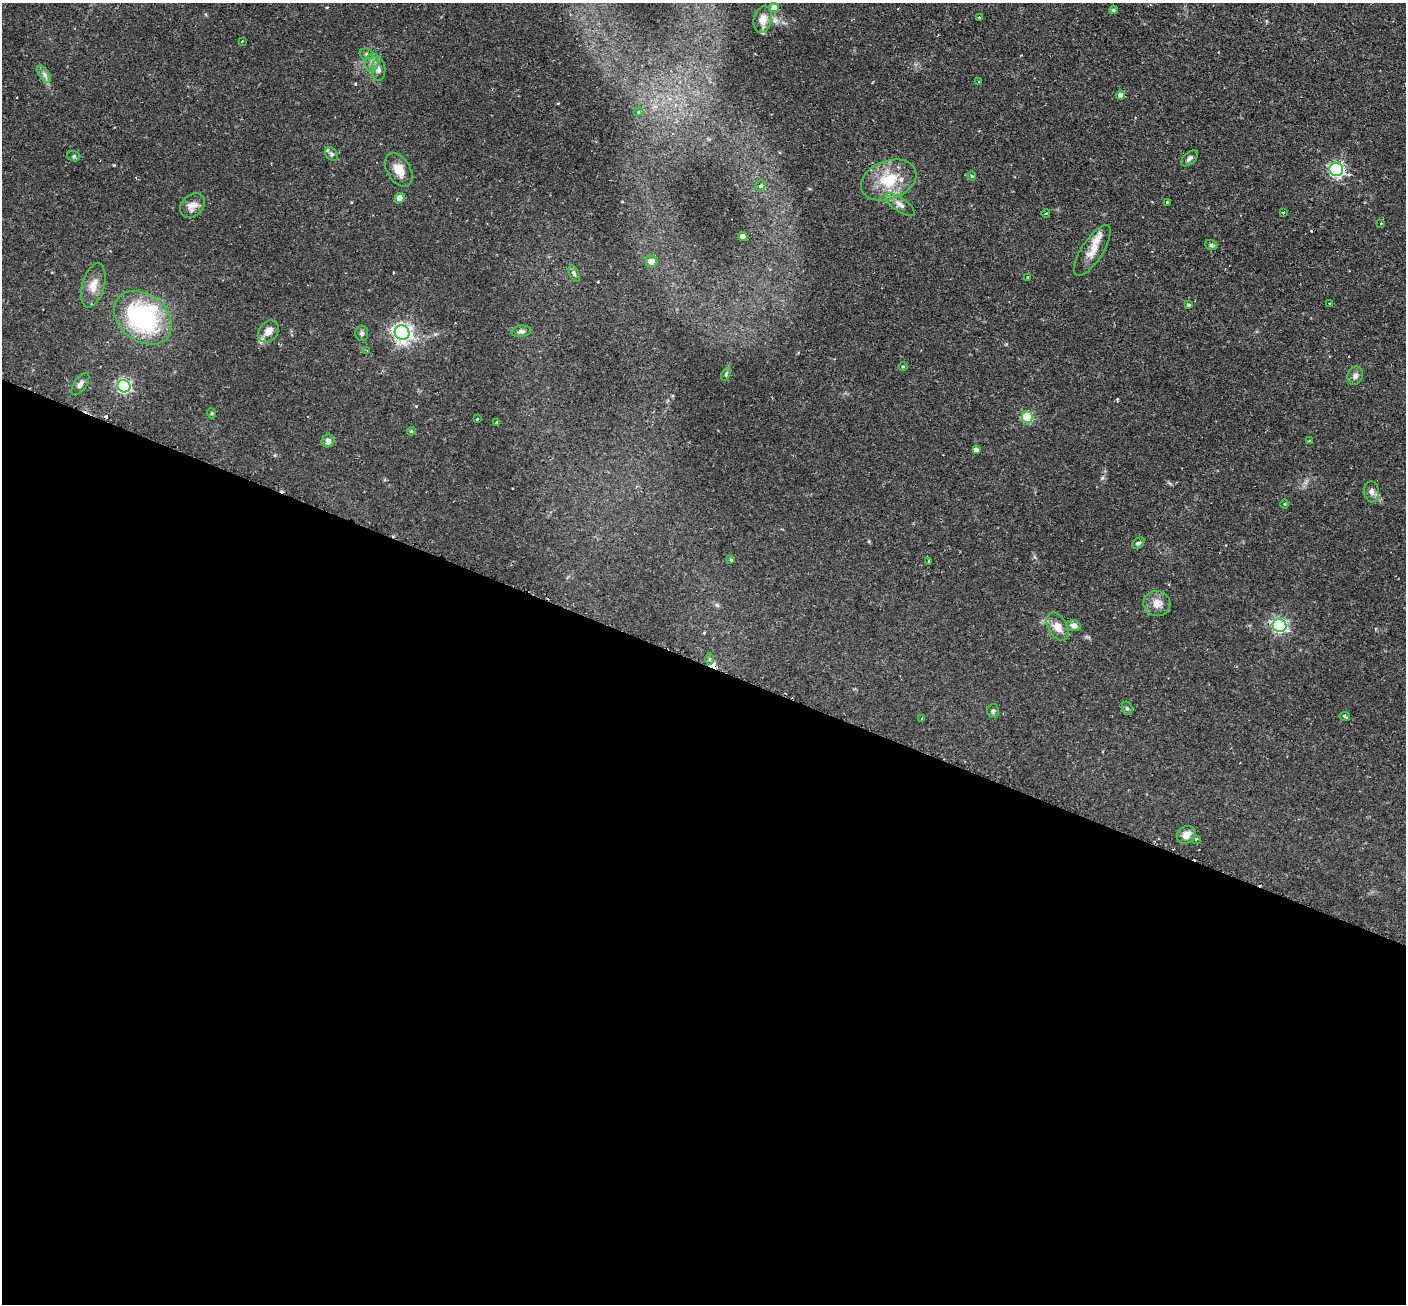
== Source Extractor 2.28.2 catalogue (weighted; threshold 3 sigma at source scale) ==
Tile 14 of 4 x 4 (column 2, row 4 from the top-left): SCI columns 1406-2809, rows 286-1587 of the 5629 x 5644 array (HDU 1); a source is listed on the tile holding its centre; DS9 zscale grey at full resolution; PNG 1408 x 1306 px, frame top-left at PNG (2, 3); each listed source drawn as its Kron ellipse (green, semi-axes under 4 px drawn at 4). Shown black and unused: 49% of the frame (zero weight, under 2 of 3 exposures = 1% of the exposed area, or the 3 px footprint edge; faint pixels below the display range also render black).
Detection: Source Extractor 2.28.2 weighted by HDU 2 'WHT'; one run over the whole footprint, this tile lists its part. Background 0.0673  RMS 0.0044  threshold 0.02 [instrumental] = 3 sigma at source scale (4.5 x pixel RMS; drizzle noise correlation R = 1.50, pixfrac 1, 0.05/0.05 arcsec/px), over >= 5 px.
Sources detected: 80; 5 cosmic-ray / hot-pixel residue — neither listed nor drawn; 4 inside a brighter listed object's ellipse — not listed separately; the other 71 listed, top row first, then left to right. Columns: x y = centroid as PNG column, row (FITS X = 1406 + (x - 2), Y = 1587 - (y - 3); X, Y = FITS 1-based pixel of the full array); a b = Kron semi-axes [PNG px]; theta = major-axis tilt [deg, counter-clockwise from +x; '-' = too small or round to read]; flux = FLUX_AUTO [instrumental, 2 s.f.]
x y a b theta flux
774 7 5 4 - 3.2
1113 10 4 3 - 0.58
979 17 3 2 - 0.32
763 20 13 9 77 4
242 41 3 2 - 0.45
366 54 7 5 -16 1
372 62 9 6 71 2.1
378 70 11 7 -89 2.1
44 74 9 5 -55 1.5
979 82 3 3 - 0.86
1120 95 4 4 - 2.1
638 112 5 4 - 0.8
332 154 8 5 -51 1.1
74 156 6 5 - 0.8
1190 158 10 5 41 1.4
1336 169 7 6 - 92
399 170 18 11 -59 5.6
972 176 4 4 - 0.44
889 180 29 19 20 16
760 186 6 5 - 1.5
400 198 5 5 - 4
1167 202 3 2 - 0.41
900 205 17 7 -34 2.7
192 206 14 10 41 3.7
1283 212 3 2 - 0.6
1046 213 4 2 - 0.4
1381 223 3 2 - 0.43
743 236 4 4 - 2.8
1211 245 6 5 - 0.68
1092 250 29 10 57 5.6
651 261 6 5 - 4.7
574 274 9 4 -64 0.9
1027 277 3 2 - 0.64
93 285 23 11 74 6.1
1329 303 3 2 - 0.55
1188 305 4 3 - 0.73
143 318 32 23 -38 59
268 331 12 9 50 3.6
521 331 10 5 6 1.3
402 332 7 7 - 190
362 333 7 6 - 1.1
367 350 3 3 - 0.41
903 366 5 3 - 0.43
726 374 7 4 67 0.65
1355 376 9 7 69 2
80 384 13 6 56 2
124 386 6 6 - 80
211 413 5 3 - 0.4
1027 417 5 5 - 24
477 419 3 3 - 0.57
496 422 3 3 - 0.71
411 431 4 4 - 0.48
328 441 6 6 - 1.9
1309 441 3 3 - 0.5
976 450 4 4 - 1.7
1372 492 10 7 -83 2
1284 504 4 3 - 0.4
1138 543 7 4 36 0.8
731 560 4 3 - 0.43
929 561 3 3 - 0.75
1157 603 13 12 - 4.5
1074 626 7 5 -13 2
1279 626 7 6 - 89
1058 627 15 9 -61 4.5
709 659 6 4 89 0.71
1127 708 7 5 -74 0.79
993 711 7 5 87 0.86
1345 716 5 3 - 1.8
922 718 3 3 - 0.81
1186 835 10 8 32 3.6
1196 839 4 3 - 0.51
Overlapping masked pixels (flux is a lower limit): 1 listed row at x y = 1336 169